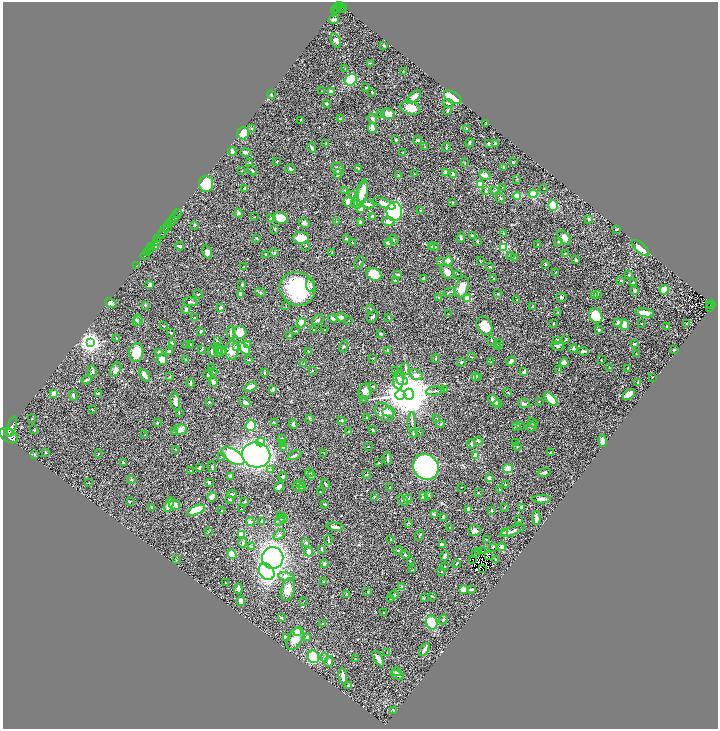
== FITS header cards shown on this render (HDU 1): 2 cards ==
NAXIS1  =                 1431
NAXIS2  =                 1454

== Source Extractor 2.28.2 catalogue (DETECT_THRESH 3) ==
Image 1431 x 1454 px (HDU 1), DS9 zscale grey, zoomed out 1/2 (1 PNG px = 2 x 2 image px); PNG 720 x 731 px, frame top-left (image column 2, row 1454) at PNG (3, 2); each listed source drawn as its Kron ellipse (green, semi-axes under 4 px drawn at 4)
Background 0.431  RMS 0.024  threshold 0.072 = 3 sigma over >= 5 px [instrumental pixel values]
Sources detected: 564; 34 cannot appear on this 1/2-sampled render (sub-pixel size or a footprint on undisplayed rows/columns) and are neither listed nor drawn; of the other 530, the 500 brightest by FLUX_AUTO listed and drawn (30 fainter detections omitted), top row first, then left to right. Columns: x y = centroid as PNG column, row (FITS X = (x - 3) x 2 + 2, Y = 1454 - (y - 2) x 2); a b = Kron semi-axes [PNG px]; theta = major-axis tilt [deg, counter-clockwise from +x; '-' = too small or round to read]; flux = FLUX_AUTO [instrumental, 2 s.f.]
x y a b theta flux
340 5 3 3 - 430
337 8 5 1 - 57
341 8 3 2 - 290
343 8 4 3 - 280
334 10 3 1 - 110
334 20 5 3 - 8.4
336 40 7 4 -65 13
384 45 2 2 - 13
370 63 3 2 - 2.7
345 69 2 2 - 1.7
403 71 2 1 - 1.7
351 80 6 5 - 130
366 88 2 2 - 4
322 91 3 2 - 2.2
331 91 4 2 - 16
372 92 3 2 - 4.3
271 95 4 2 - 6.4
414 97 8 4 40 28
453 97 9 5 -29 190
326 103 4 3 - 4
448 103 6 3 -16 6
410 108 10 6 -13 58
447 110 3 2 - 5.6
380 114 2 2 - 8.4
388 114 7 5 -9 33
372 118 5 4 - 7.7
340 119 3 2 - 5.9
300 120 3 2 - 1.8
486 123 3 2 - 2.5
372 128 5 3 - 35
466 128 2 2 - 3.1
251 129 3 3 - 3.6
243 133 6 5 - 80
396 140 2 2 - 6.4
417 140 4 3 - 5.7
470 143 4 2 - 6.6
495 143 2 2 - 10
326 144 3 3 - 4.9
488 144 3 2 - 6.9
425 147 2 2 - 1.9
312 148 5 2 - 11
446 148 4 2 - 3.6
232 152 4 3 - 23
245 152 5 4 - 9.7
403 153 3 2 - 2
277 161 3 2 - 3.2
513 162 3 1 - 2.6
250 163 3 2 - 4
465 163 3 3 - 2.9
503 167 4 2 - 3.5
290 169 5 3 - 6.7
338 169 6 5 - 14
359 169 3 2 - 4.1
252 170 5 2 - 4.8
242 171 2 1 - 1.9
445 172 4 3 - 4.2
338 174 5 3 - 12
414 174 3 2 - 1.5
453 175 3 2 - 32
485 175 6 4 -28 21
399 176 4 3 - 6.3
517 179 3 2 - 2.5
206 184 8 7 - 150
480 185 4 3 - 58
502 187 3 2 - 2.1
245 188 4 3 - 5.5
544 189 3 2 - 1.8
345 190 4 2 - 2.9
363 191 12 4 82 45
486 191 3 2 - 2.7
494 191 3 2 - 2.3
353 194 3 2 - 2.7
533 194 4 4 - 110
361 195 14 6 73 71
517 196 4 3 - 64
500 198 5 2 - 4
348 202 5 4 - 21
453 202 3 3 - 3.2
384 203 12 4 -21 38
355 204 3 2 - 3.7
367 204 7 3 -7 18
553 206 5 4 - 110
360 208 2 2 - 42
420 210 3 2 - 2.7
394 211 9 7 88 790
178 213 4 2 - 89
238 213 4 3 - 11
372 216 4 3 - 17
174 217 5 1 - 750
254 217 2 1 - 1.6
281 218 7 5 -19 81
270 219 4 3 - 6.2
589 219 3 3 - 6.7
172 221 2 2 - 400
336 221 3 2 - 2.2
360 222 3 3 - 10
388 222 6 4 -6 24
304 223 6 4 -28 15
169 225 3 2 - 350
195 225 3 3 - 4.2
167 227 3 2 - 1200
275 229 4 2 - 4.2
616 230 2 2 - 5.7
164 231 8 2 61 310
161 234 3 2 - 360
504 234 3 2 - 5.2
472 236 3 2 - 10
301 238 8 6 1 47
461 238 5 3 - 5.3
564 238 8 5 -48 25
158 239 4 1 - 310
257 239 4 3 - 3.9
347 239 3 3 - 5
394 240 5 2 - 3.9
157 241 3 2 - 230
477 241 2 2 - 7.8
352 242 3 2 - 2.7
388 242 4 3 - 13
559 242 3 3 - 3.8
155 245 2 2 - 700
537 245 3 2 - 2.4
152 246 2 1 - 190
180 246 4 2 - 17
306 246 3 2 - 2
432 246 3 3 - 5.4
434 247 5 3 - 6.9
504 247 3 3 - 370
641 248 11 4 -42 87
150 249 4 2 - 600
207 252 7 4 -74 19
275 252 3 3 - 4.3
147 253 2 2 - 650
332 253 4 2 - 2.2
565 253 3 2 - 2.1
266 254 2 2 - 8.4
145 255 5 2 - 300
510 255 3 2 - 3.2
514 258 4 3 - 4.5
480 260 3 2 - 2.3
576 260 3 3 - 8.3
448 261 4 4 - 23
359 262 7 1 60 3
440 262 4 2 - 3.5
545 264 4 2 - 2.9
137 265 3 1 - 17
244 267 3 2 - 2.9
490 267 3 2 - 5.4
447 272 8 6 -48 24
555 272 2 1 - 2.2
374 274 8 6 -27 110
398 274 3 2 - 5.4
458 274 2 1 - 1.7
629 275 3 3 - 6.2
493 278 2 1 - 1.8
423 279 3 2 - 3.6
621 280 4 3 - 4.7
395 281 4 4 - 6.7
633 283 4 3 - 8.5
150 285 3 3 - 17
242 285 3 2 - 4.2
310 285 7 4 -84 11
462 287 11 6 74 73
297 289 18 16 -26 320
635 290 3 2 - 7.3
664 290 4 4 - 55
261 292 5 3 - 5.9
449 292 6 2 24 3.9
498 293 2 2 - 3
198 294 5 2 - 3.8
241 294 3 2 - 18
597 294 3 3 - 3.8
595 296 2 2 - 5.7
438 297 3 3 - 3.7
562 297 5 4 - 6.3
468 299 3 3 - 170
517 300 3 2 - 1.8
191 302 7 2 -9 6.9
111 303 6 2 -27 21
711 304 4 3 - 80
145 305 3 3 - 4.7
709 305 2 1 - 15
286 306 2 2 - 2
221 307 4 3 - 9
532 307 3 3 - 8.3
710 307 2 1 - 26
186 309 4 3 - 9.4
370 309 3 2 - 2.6
558 312 3 2 - 1.5
645 313 9 3 -10 41
448 314 2 2 - 2.1
596 316 8 6 -58 94
341 317 5 3 - 13
373 317 7 3 53 11
194 318 3 2 - 3.1
389 318 3 2 - 2.6
333 319 4 3 - 15
138 320 5 4 - 48
318 320 6 3 37 6.4
137 321 3 2 - 24
349 321 2 2 - 2
301 323 4 4 - 130
553 323 2 2 - 2.1
618 323 4 3 - 12
641 324 2 2 - 2.1
687 324 2 2 - 6
625 325 5 4 - 39
164 326 3 2 - 3
484 326 10 7 -58 70
667 327 3 2 - 7.2
313 329 2 2 - 2
325 330 2 2 - 2
599 330 4 3 - 3.7
201 331 4 3 - 5.4
295 331 3 2 - 2.3
170 332 3 2 - 3.9
231 332 6 4 -88 12
240 332 6 6 - 79
380 334 4 3 - 11
290 336 3 3 - 8.4
117 338 2 2 - 2.1
566 339 3 3 - 3.7
491 340 2 2 - 3.5
217 341 3 2 - 2.2
557 341 3 3 - 8.3
90 343 4 4 - 2700
173 343 3 3 - 4.5
248 344 3 3 - 21
500 344 3 2 - 2
634 344 3 2 - 4.1
190 345 2 2 - 1.7
187 346 4 2 - 3
497 346 3 3 - 3
558 346 7 3 -13 14
236 347 4 3 - 5.1
343 347 6 3 70 4.9
202 349 3 3 - 3.4
218 349 4 3 - 5.3
244 349 7 4 -48 63
573 349 4 4 - 8
232 350 10 6 82 37
387 350 2 2 - 5.6
674 350 2 2 - 3.4
169 351 3 3 - 8.3
222 351 4 3 - 9.2
308 351 2 2 - 5.2
583 351 6 3 -7 7.5
136 352 9 7 83 69
159 352 3 2 - 11
212 352 5 2 - 6.9
219 352 4 4 - 8.1
636 354 2 2 - 3.9
471 357 2 2 - 1.9
372 358 3 2 - 2
162 359 5 5 - 25
436 359 4 2 - 3.2
186 360 3 3 - 4.3
249 360 2 2 - 3.9
601 360 3 2 - 1.6
511 361 5 3 - 25
461 362 3 2 - 5.9
490 362 3 2 - 1.5
564 363 4 4 - 17
304 364 4 2 - 2.3
609 367 4 2 - 2.7
212 368 3 3 - 3
628 368 2 2 - 4
116 369 8 5 62 18
406 369 6 3 -84 6.9
312 370 3 3 - 3.5
396 370 2 2 - 1.6
559 370 3 2 - 2.8
92 371 6 4 -77 8.7
213 372 3 2 - 1.7
524 372 3 2 - 21
264 373 3 2 - 3.6
144 375 7 4 -55 20
208 375 2 2 - 7.5
416 375 7 4 -29 17
169 377 4 2 - 2.8
475 377 4 3 - 15
652 377 2 1 - 1.9
479 378 2 2 - 2
86 380 5 2 - 7.9
398 380 9 5 88 19
402 380 6 4 -21 15
213 382 5 3 - 16
190 383 4 2 - 6.7
638 383 3 2 - 5.1
373 386 2 2 - 4
250 387 7 3 29 26
273 389 4 2 - 8.1
444 390 3 3 - 3.8
365 391 8 6 73 30
435 391 9 2 7 6.7
508 392 3 1 - 1.7
54 393 4 3 - 17
99 393 3 2 - 2.9
409 394 6 5 - 20000
629 394 7 4 33 33
73 395 5 3 - 7.6
400 395 5 5 - 3100
551 399 9 3 -48 100
363 400 3 2 - 1.7
175 401 9 4 -80 19
494 401 7 3 -46 30
539 401 2 1 - 1.8
209 402 3 3 - 3.3
245 402 6 4 -33 16
497 404 4 4 - 13
524 404 6 3 -21 13
92 409 3 2 - 2.2
384 412 10 8 -40 39
389 412 6 4 -3 13
179 413 3 2 - 2.2
310 418 4 3 - 3.9
367 418 2 2 - 4.8
437 418 3 2 - 2
32 419 2 2 - 1.9
342 420 3 3 - 5.4
274 422 3 2 - 2.3
412 422 9 3 89 8.6
157 423 2 2 - 4.8
533 423 5 2 - 7.4
293 424 5 4 - 7.5
441 424 4 2 - 2.8
251 425 6 5 - 120
516 426 3 2 - 8.2
520 426 3 2 - 4.2
12 427 10 4 76 2800
531 427 5 3 - 6.5
372 429 3 3 - 3.4
34 430 3 2 - 3
181 430 6 5 - 28
175 431 4 3 - 5.7
348 431 2 2 - 6.1
9 432 4 2 - 1500
420 432 3 2 - 1.6
413 433 4 3 - 4.9
145 435 2 2 - 1.9
9 436 10 6 -31 6300
282 438 4 3 - 3.4
478 441 4 3 - 7.1
603 441 6 4 -80 27
261 442 4 4 - 47
282 443 3 3 - 8.3
516 443 2 2 - 3.9
471 444 5 3 - 5.9
517 446 3 2 - 2.3
283 447 3 3 - 5.3
368 447 2 2 - 2.5
176 449 2 1 - 2.4
45 453 3 2 - 3.7
324 453 2 1 - 1.9
550 453 3 2 - 3
34 454 3 2 - 4.1
98 454 3 2 - 3.9
256 455 14 12 -12 1300
295 455 7 3 27 6.5
476 455 4 3 - 49
233 456 13 6 -32 350
221 457 4 3 - 4.8
388 459 6 2 -86 7.4
123 462 3 2 - 4.9
379 463 2 2 - 2.3
199 467 4 3 - 5.8
212 467 5 3 - 5.2
426 467 13 12 - 650
508 469 5 3 - 57
270 470 3 3 - 4.4
191 471 2 2 - 4.2
544 472 6 3 18 17
309 473 4 2 - 3.5
367 475 3 2 - 3.6
230 476 4 3 - 12
312 476 4 3 - 4.1
283 477 4 3 - 5
489 478 4 3 - 8.9
131 480 4 3 - 4
209 482 4 2 - 10
89 483 2 1 - 1.6
300 484 3 3 - 3.9
325 484 5 2 - 4.5
505 485 2 2 - 5.7
279 487 5 3 - 20
298 487 6 4 -19 11
302 487 3 3 - 13
390 487 2 2 - 2.7
462 487 2 1 - 1.8
500 490 4 2 - 2.6
320 492 2 2 - 1.7
478 493 3 3 - 3.4
232 494 5 2 - 6.1
429 495 2 2 - 3
375 496 4 2 - 3.6
212 497 5 4 - 33
423 497 3 3 - 11
230 499 3 3 - 5.6
408 499 4 3 - 13
541 499 9 3 1 20
403 500 6 2 -45 4
131 501 4 2 - 2.7
245 501 3 3 - 5.2
325 504 3 2 - 5.1
169 505 7 4 73 59
175 505 5 5 - 18
152 507 3 2 - 7.8
505 507 2 2 - 1.7
521 507 3 2 - 21
241 509 2 1 - 1.5
196 510 9 4 22 170
469 510 2 2 - 62
492 510 3 2 - 5.8
221 511 2 2 - 1.7
434 514 4 3 - 6.6
280 516 4 3 - 4.2
443 517 3 2 - 17
536 518 7 3 -86 13
283 519 4 2 - 3.4
519 519 3 2 - 2.1
280 520 6 3 59 12
262 521 4 2 - 14
250 522 4 4 - 21
408 523 3 3 - 2.8
335 527 8 3 -7 11
450 528 2 2 - 2.8
474 530 6 5 - 20
208 531 3 2 - 2.1
512 531 13 3 22 14
505 532 3 2 - 160
241 534 4 3 - 39
279 535 6 3 43 7.2
419 536 5 2 - 3.2
391 539 3 2 - 3.2
486 539 2 2 - 4.3
328 540 5 2 - 4.4
243 543 5 3 - 5.9
306 543 3 3 - 7.4
442 545 4 2 - 14
251 547 3 3 - 7.8
493 547 4 2 - 3.6
502 547 4 4 - 17
322 549 4 3 - 4.3
398 550 4 3 - 3.9
479 551 2 1 - 3.4
483 551 3 2 - 6.4
309 552 5 3 - 36
232 554 5 3 - 55
475 554 2 1 - 6
405 555 4 2 - 3.2
445 556 5 3 - 15
489 556 2 1 - 1.6
273 558 11 10 - 1000
473 559 3 1 - 1.7
496 559 3 1 - 3.8
176 560 2 2 - 2.7
410 561 3 2 - 3.9
324 564 3 2 - 8.6
456 564 4 2 - 4.9
445 566 2 2 - 1.9
483 569 2 1 - 2.6
413 570 2 2 - 4.6
441 571 3 2 - 2.8
267 572 9 7 -51 500
286 577 8 4 -12 32
324 582 3 2 - 7.1
226 583 2 1 - 2.2
402 587 3 2 - 3.3
238 589 5 3 - 14
464 589 3 3 - 32
472 589 4 3 - 7
288 590 12 6 78 51
368 592 3 2 - 2
346 594 3 2 - 2.2
394 595 4 4 - 8.4
433 596 3 2 - 2.8
424 598 3 3 - 3.1
391 599 2 2 - 5.1
241 601 5 4 - 29
304 601 2 2 - 1.5
384 613 2 2 - 1.9
281 617 4 3 - 4.7
443 620 5 2 - 3.8
432 622 7 5 -68 140
323 623 4 2 - 3
297 631 4 3 - 33
286 638 3 3 - 16
308 638 3 3 - 20
295 639 12 6 60 54
424 650 7 2 59 19
387 652 2 2 - 1.8
313 657 6 5 - 140
324 657 4 3 - 4.5
355 659 3 3 - 3
378 659 9 4 -59 21
329 661 5 3 - 10
397 672 5 4 - 9.6
397 675 7 2 -25 9.1
343 676 8 3 -84 29
348 686 3 3 - 8
394 711 3 2 - 6.2
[30 fainter detections neither listed nor drawn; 34 sub-pixel or undisplayed-footprint detections neither listed nor drawn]